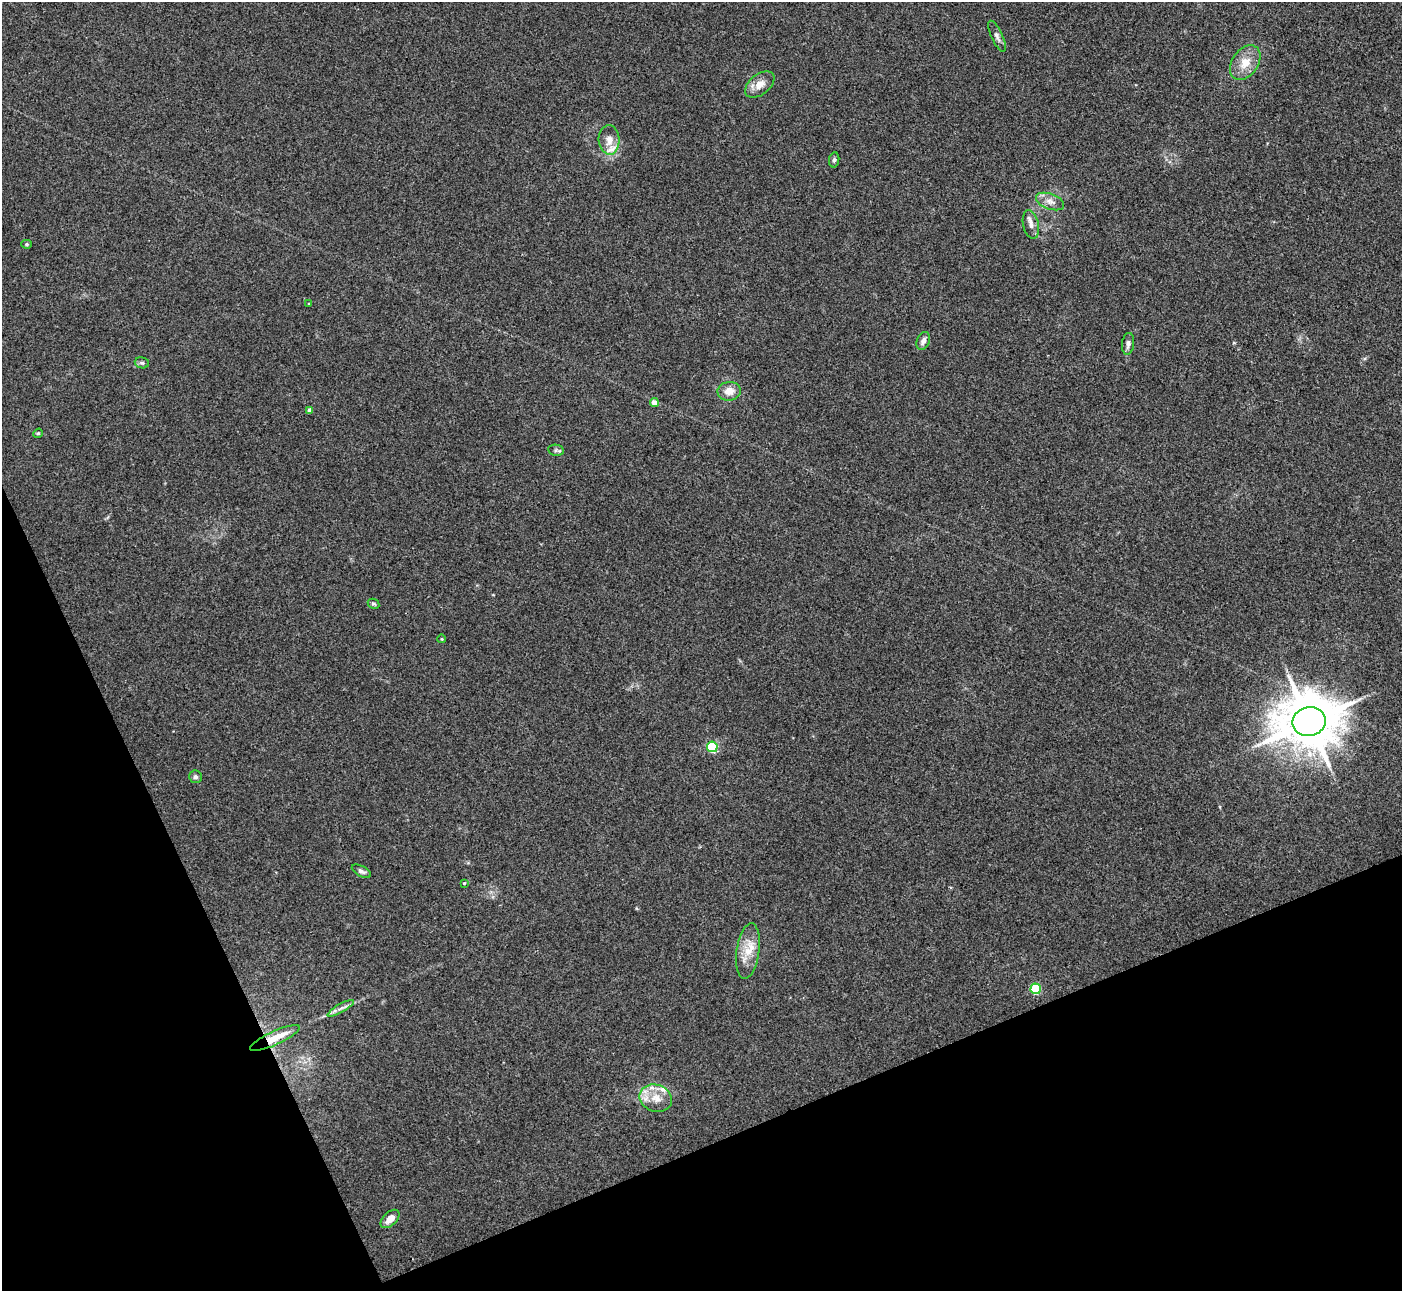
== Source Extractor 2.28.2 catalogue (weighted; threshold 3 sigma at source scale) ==
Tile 14 of 4 x 4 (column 2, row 4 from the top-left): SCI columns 1402-2801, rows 151-1439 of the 5603 x 5591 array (HDU 1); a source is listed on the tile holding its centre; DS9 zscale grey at full resolution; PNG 1404 x 1293 px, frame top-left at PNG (2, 2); each listed source drawn as its Kron ellipse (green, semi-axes under 4 px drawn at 4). Shown black and unused: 21% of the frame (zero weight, under 3 of 4 exposures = <1% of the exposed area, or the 3 px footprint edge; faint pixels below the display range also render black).
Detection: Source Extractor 2.28.2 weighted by HDU 2 'WHT'; one run over the whole footprint, this tile lists its part. Background 0.106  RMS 0.0063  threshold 0.0281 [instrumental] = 3 sigma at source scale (4.5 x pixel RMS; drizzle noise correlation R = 1.50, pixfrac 1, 0.05/0.05 arcsec/px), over >= 5 px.
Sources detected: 32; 2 inside a brighter listed object's ellipse — not listed separately; the other 30 listed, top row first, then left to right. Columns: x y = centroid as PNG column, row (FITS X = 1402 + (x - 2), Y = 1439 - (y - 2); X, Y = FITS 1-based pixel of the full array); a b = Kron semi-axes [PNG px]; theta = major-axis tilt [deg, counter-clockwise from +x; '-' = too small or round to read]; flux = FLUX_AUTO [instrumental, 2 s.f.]
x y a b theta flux
997 36 17 5 -66 2.6
1245 63 19 13 55 10
760 85 17 10 39 6.5
609 140 15 10 -87 6
834 160 7 5 80 1.4
1050 201 15 7 -20 4.3
1031 224 14 7 -77 3.9
27 244 5 4 - 0.94
309 304 4 3 - 0.61
923 341 9 6 68 2.6
1128 344 11 6 83 2.2
142 363 7 5 -10 1.3
729 391 12 9 7 6.6
654 403 4 4 - 5.2
310 410 4 4 - 2.7
38 433 5 4 - 0.75
556 450 8 5 -11 1.4
374 604 6 4 -28 1.1
442 639 4 3 - 0.48
1309 721 17 14 11 3800
712 747 5 5 - 54
195 777 6 6 - 1.5
361 871 10 5 -30 1.9
464 883 4 3 - 0.57
748 951 28 11 82 12
1036 989 5 5 - 42
341 1008 15 3 30 2.5
275 1038 27 6 25 14
656 1098 16 13 -21 9.7
390 1219 11 6 42 6.2
Overlapping masked pixels (flux is a lower limit): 1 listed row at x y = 275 1038